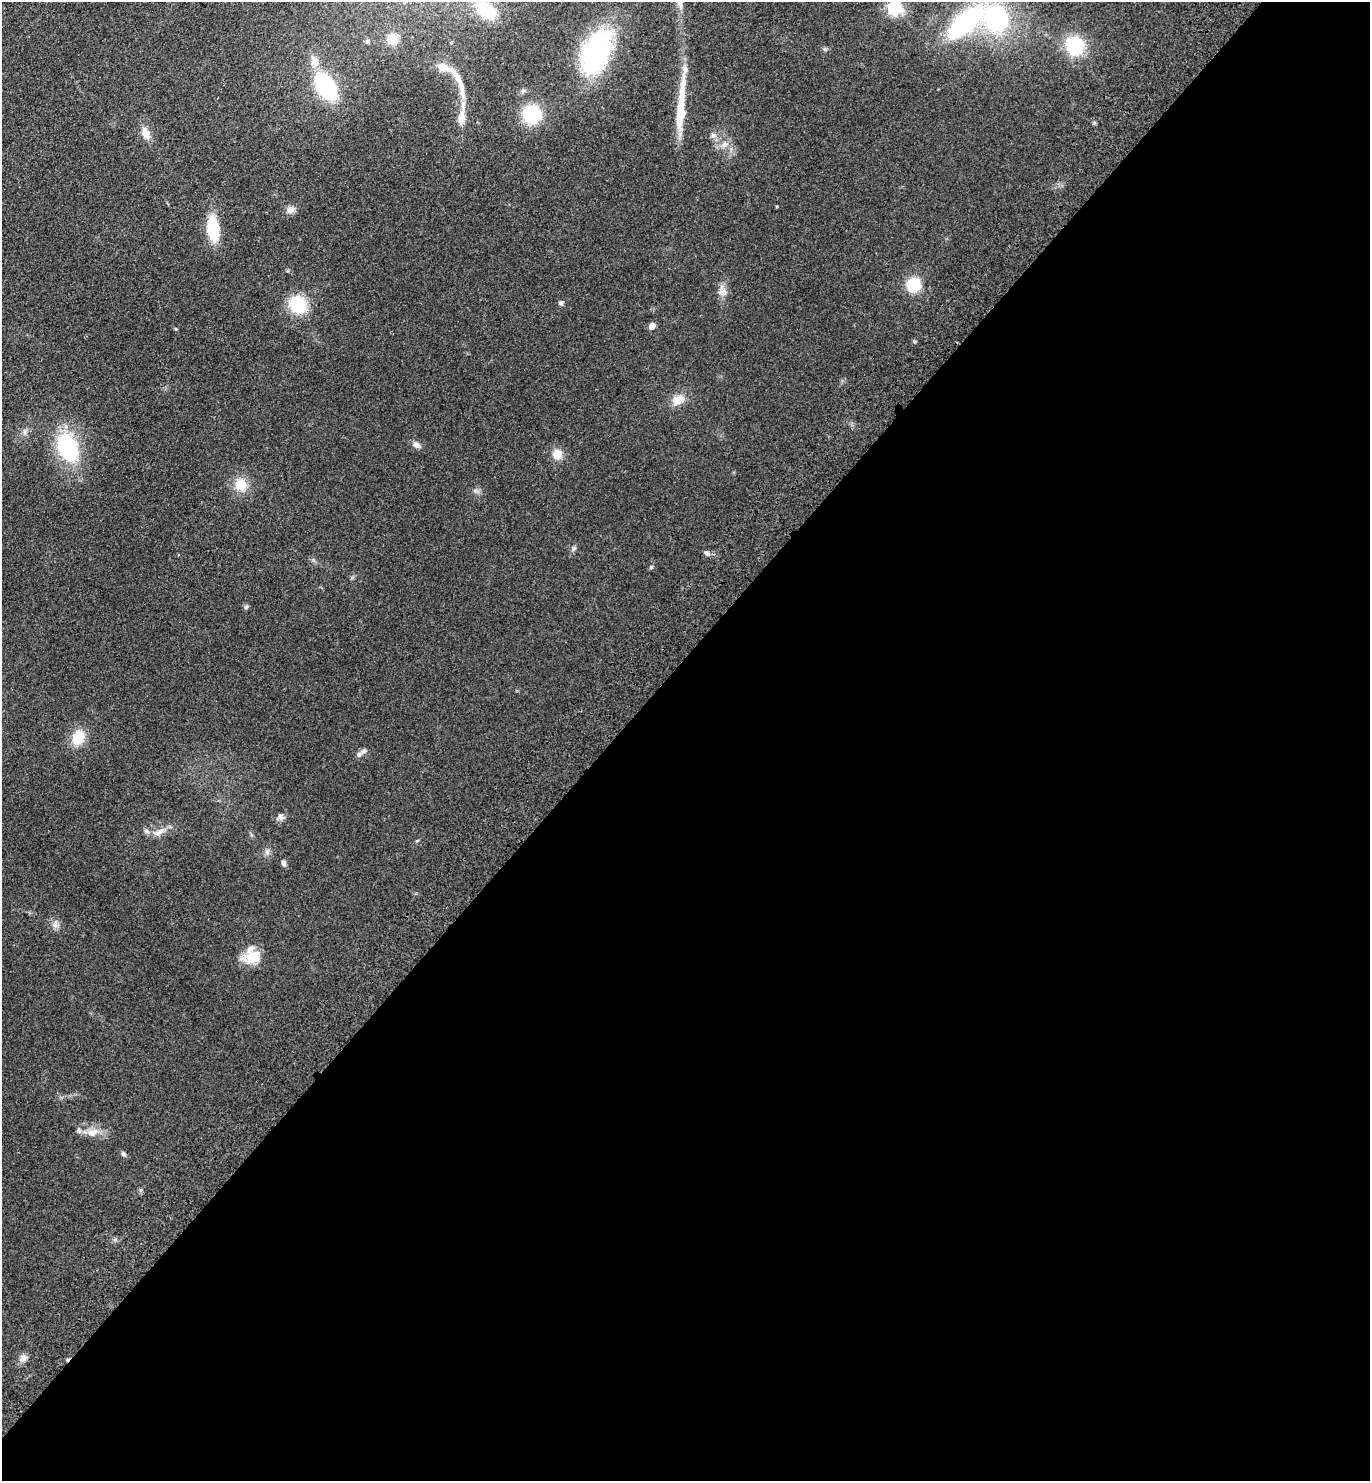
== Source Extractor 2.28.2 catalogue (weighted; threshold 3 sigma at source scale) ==
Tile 12 of 4 x 4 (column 4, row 3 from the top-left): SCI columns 4494-5861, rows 1570-3048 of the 6108 x 6096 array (HDU 1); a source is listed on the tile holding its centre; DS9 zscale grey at full resolution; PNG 1372 x 1483 px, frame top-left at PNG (2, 2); no overlay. Shown black and unused: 55% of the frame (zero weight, under 3 of 4 exposures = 6% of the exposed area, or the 3 px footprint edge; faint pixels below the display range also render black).
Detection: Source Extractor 2.28.2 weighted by HDU 2 'WHT'; one run over the whole footprint, this tile lists its part. Background 0.167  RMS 0.0091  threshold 0.0411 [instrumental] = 3 sigma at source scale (4.5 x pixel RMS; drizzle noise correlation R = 1.50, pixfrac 1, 0.05/0.05 arcsec/px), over >= 5 px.
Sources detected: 57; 1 inside a brighter object's white glare — not listed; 7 inside a brighter listed object's ellipse — not listed separately; the other 49 listed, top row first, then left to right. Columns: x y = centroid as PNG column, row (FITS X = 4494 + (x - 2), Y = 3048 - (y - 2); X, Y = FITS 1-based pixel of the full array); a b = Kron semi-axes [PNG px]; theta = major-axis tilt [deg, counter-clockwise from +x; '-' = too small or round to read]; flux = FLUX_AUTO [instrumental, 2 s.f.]
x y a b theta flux
680 2 19 8 -78 8.4
894 8 6 6 - 170
485 10 23 15 -39 40
996 19 23 21 -67 110
964 23 36 14 42 150
392 39 11 11 - 14
367 42 6 5 - 1.7
1075 46 19 18 - 46
825 49 6 5 - 1.5
596 52 52 29 65 120
314 61 17 11 -69 10
442 67 16 10 -15 9.5
326 87 21 12 -57 110
461 88 31 8 -76 12
532 114 16 16 - 49
680 116 48 10 86 32
462 118 27 9 81 12
146 133 16 9 -71 9.2
713 135 8 6 20 2.8
724 145 11 7 20 5.7
290 210 10 9 - 5.2
213 229 22 10 -83 44
913 285 10 9 - 47
722 292 11 7 28 4.6
561 303 6 5 - 2
298 305 18 14 -51 42
652 326 8 6 44 4.7
176 329 5 3 - 0.91
678 400 15 11 20 12
416 445 9 7 -39 4.3
67 447 25 17 -66 93
557 454 13 12 - 10
241 485 16 15 - 17
574 548 6 5 - 1.9
707 553 8 6 -28 2.8
651 567 5 4 - 1.2
246 607 6 5 - 1.6
78 738 15 12 65 22
359 755 8 6 35 2.9
280 817 10 8 -17 3.7
158 832 21 8 21 8.2
267 852 7 6 - 2.7
283 863 7 5 -68 2.6
55 924 11 8 72 4.6
253 957 26 15 18 19
92 1132 17 11 21 10
123 1154 7 5 -42 1.9
141 1190 7 4 90 1.4
23 1358 9 8 - 4.9
Isophote crosses this tile's border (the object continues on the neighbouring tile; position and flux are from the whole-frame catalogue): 1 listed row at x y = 680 2
Unlisted compact peaks at least as high as the median listed source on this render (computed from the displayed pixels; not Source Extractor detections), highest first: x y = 914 341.